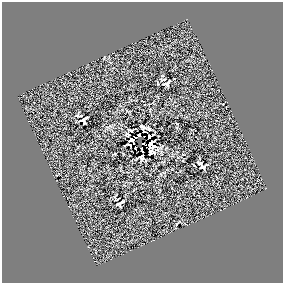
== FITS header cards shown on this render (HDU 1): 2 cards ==
NAXIS1  =                  281 /
NAXIS2  =                  281 /

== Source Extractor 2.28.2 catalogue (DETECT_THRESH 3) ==
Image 281 x 281 px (HDU 1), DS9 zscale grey, 1 PNG px = 1 image px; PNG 285 x 285 px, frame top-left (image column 1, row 281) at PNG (2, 2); no overlay
Background 0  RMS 16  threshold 48.7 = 3 sigma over >= 5 px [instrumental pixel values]
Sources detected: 20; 2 with non-positive FLUX_AUTO (blend fragments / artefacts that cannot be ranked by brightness) are not listed; the other 18 listed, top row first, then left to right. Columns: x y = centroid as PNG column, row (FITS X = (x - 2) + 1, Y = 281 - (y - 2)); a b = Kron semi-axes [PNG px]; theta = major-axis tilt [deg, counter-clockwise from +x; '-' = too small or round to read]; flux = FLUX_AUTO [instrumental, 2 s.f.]
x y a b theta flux
169 82 4 2 - 1100
165 84 11 5 -12 2800
84 120 7 6 - 2400
142 127 6 4 -33 1800
149 128 5 3 - 1800
130 130 5 2 - 1200
144 132 3 2 - 490
128 135 4 3 - 1300
139 135 3 3 - 2400
153 135 3 2 - 990
149 137 4 3 - 1700
132 140 6 5 - 3900
144 144 5 2 - 2000
142 157 5 4 - 990
200 163 4 3 - 1600
203 167 7 3 27 2500
122 202 4 2 - 1300
118 204 5 3 - 1500
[2 non-positive-flux detections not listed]